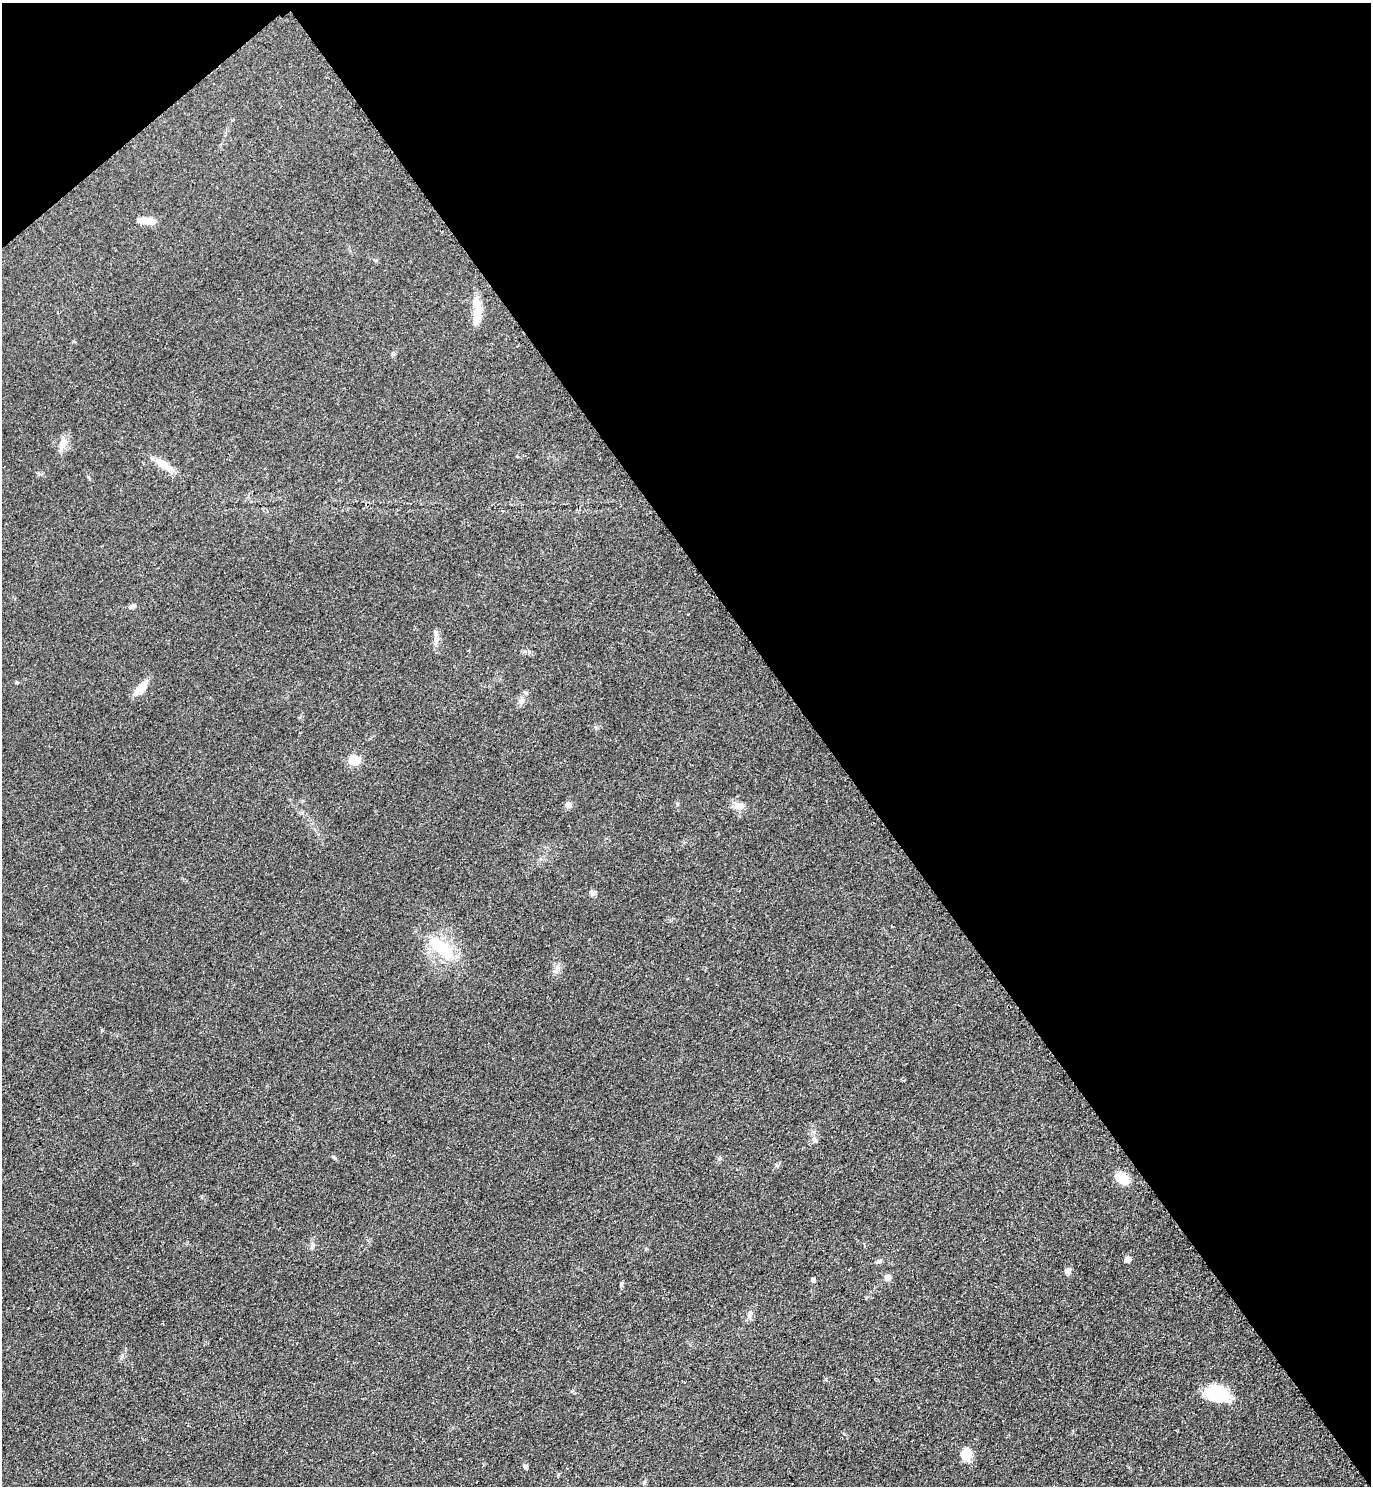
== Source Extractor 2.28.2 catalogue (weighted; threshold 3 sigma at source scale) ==
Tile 3 of 4 x 4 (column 3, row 1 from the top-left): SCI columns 3051-4419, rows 4461-5944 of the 5957 x 5960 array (HDU 1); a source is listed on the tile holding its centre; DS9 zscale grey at full resolution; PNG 1373 x 1488 px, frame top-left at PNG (2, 3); no overlay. Shown black and unused: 42% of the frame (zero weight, under 2 of 3 exposures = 1% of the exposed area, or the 3 px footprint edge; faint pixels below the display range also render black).
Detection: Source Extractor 2.28.2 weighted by HDU 2 'WHT'; one run over the whole footprint, this tile lists its part. Background 0.0786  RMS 0.0081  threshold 0.0366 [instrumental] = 3 sigma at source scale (4.5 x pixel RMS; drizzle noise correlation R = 1.50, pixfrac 1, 0.05/0.05 arcsec/px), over >= 5 px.
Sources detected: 27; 2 inside a brighter object's white glare — not listed; the other 25 listed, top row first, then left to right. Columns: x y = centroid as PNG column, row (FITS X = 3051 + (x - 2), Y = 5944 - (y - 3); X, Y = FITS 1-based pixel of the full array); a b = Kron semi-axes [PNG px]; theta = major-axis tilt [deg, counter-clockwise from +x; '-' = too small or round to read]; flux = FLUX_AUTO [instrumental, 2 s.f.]
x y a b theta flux
150 221 19 8 -8 7.3
477 316 30 10 78 12
63 443 18 8 81 6.9
163 464 24 8 -30 12
131 607 10 5 22 2
436 633 9 5 -84 2.7
140 689 18 9 52 12
521 701 9 8 - 3.8
354 760 12 11 - 11
568 805 8 6 77 2.9
739 806 13 9 -2 6.4
593 893 8 7 - 2.5
441 948 44 18 -42 37
557 967 6 5 - 2.2
815 1140 8 6 -60 2.5
334 1157 6 4 -30 1.1
1122 1178 14 9 -35 16
1128 1259 6 6 - 4
879 1261 7 5 14 1.7
1067 1272 8 7 - 2.5
887 1278 8 7 - 4
813 1280 4 4 - 2.1
1216 1394 29 17 -14 28
966 1454 16 11 88 11
525 1467 6 5 - 1.8
Unlisted compact peaks at least as high as the median listed source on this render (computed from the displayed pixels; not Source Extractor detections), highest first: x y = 621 1284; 719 1159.